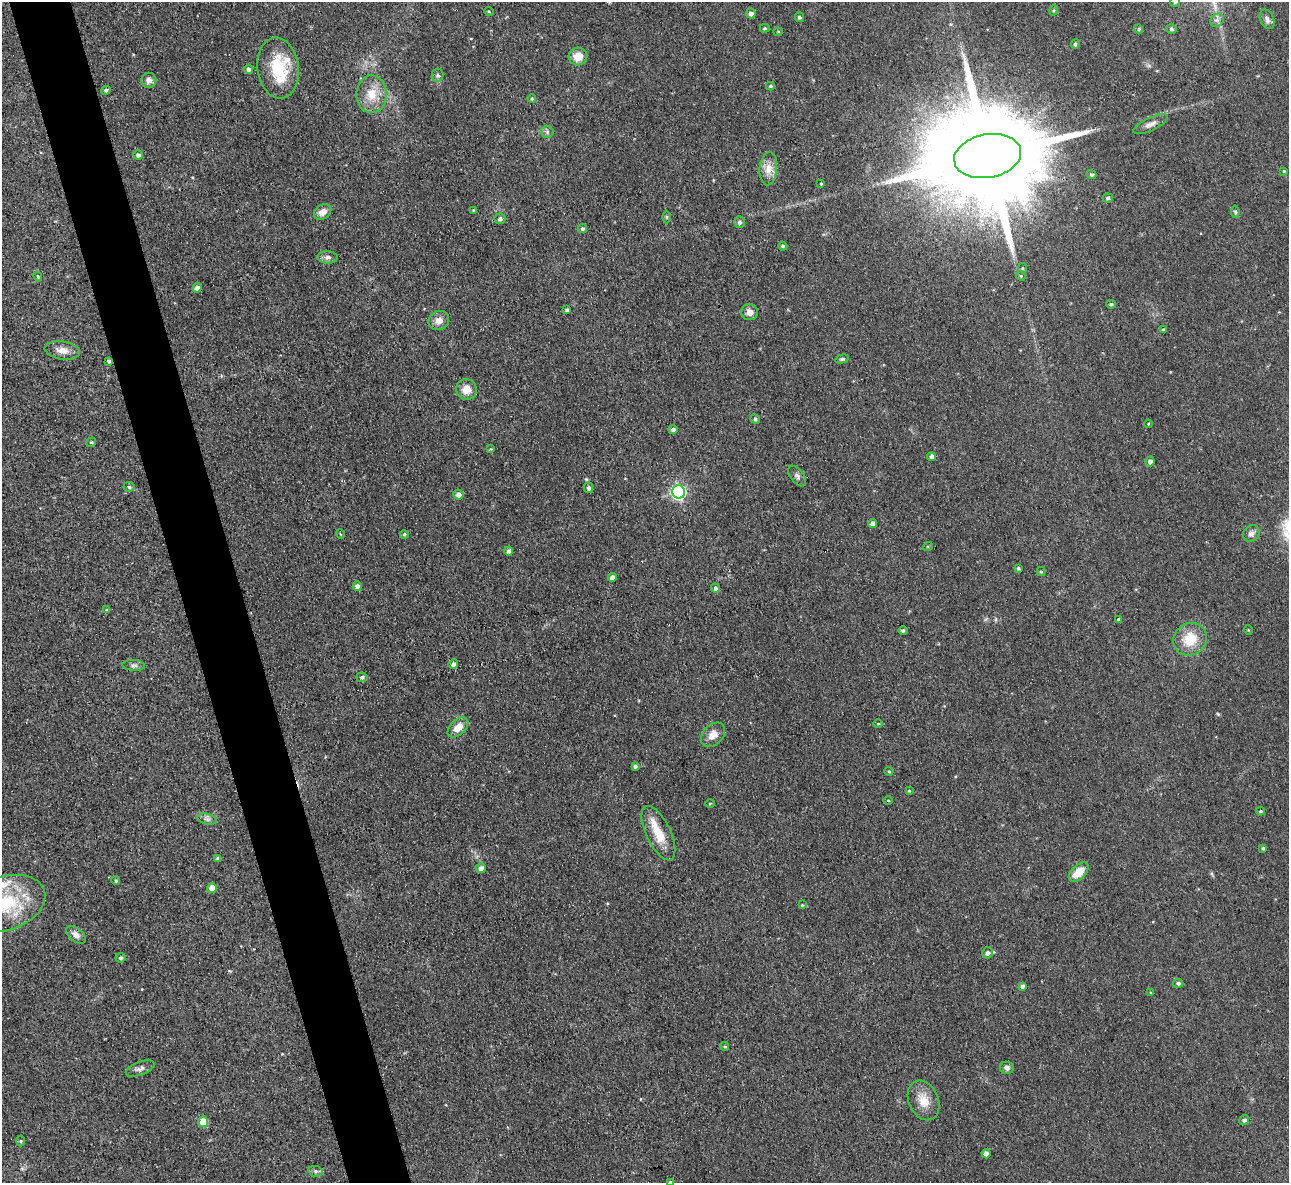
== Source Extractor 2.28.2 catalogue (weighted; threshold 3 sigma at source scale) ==
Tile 11 of 4 x 4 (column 3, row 3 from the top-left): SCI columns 2574-3860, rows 1322-2502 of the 5146 x 5127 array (HDU 1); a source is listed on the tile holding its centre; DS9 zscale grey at full resolution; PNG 1291 x 1185 px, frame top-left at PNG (2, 2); each listed source drawn as its Kron ellipse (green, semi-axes under 4 px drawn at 4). Shown black and unused: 5% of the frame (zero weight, under 3 of 4 exposures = <1% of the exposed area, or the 3 px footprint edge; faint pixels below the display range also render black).
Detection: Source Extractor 2.28.2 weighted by HDU 2 'WHT'; one run over the whole footprint, this tile lists its part. Background 0.0491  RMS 0.0074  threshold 0.0332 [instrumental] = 3 sigma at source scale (4.5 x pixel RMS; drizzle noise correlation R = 1.50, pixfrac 1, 0.05/0.05 arcsec/px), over >= 5 px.
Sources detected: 122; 1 inside a brighter object's white glare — neither listed nor drawn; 3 inside a brighter listed object's ellipse — not listed separately; the other 118 listed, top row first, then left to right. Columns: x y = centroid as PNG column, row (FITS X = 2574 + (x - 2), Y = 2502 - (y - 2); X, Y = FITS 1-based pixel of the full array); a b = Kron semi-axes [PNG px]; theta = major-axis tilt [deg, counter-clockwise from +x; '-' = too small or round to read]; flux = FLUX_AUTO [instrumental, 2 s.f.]
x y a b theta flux
1175 2 5 5 - 1.1
1054 10 5 3 - 0.92
489 12 5 3 - 0.64
751 13 5 4 - 3.1
799 17 5 4 - 1.7
1267 19 10 6 -65 2.9
1217 20 7 6 - 2.2
765 28 4 3 - 0.89
1139 29 5 4 - 1.2
1171 29 5 4 - 1.6
778 32 4 4 - 0.85
1075 44 5 4 - 1.7
578 56 9 9 - 9.3
278 68 31 20 -82 31
249 69 4 4 - 2.6
438 75 6 6 - 2.1
149 80 8 7 - 3.4
770 86 4 3 - 1.2
106 90 5 3 - 1.7
372 94 19 15 -90 15
532 98 4 3 - 1.2
1151 124 18 6 25 4.4
547 132 6 6 - 1.7
138 155 4 4 - 2.6
988 156 34 21 10 30000
768 169 17 8 85 7.7
1284 171 3 3 - 0.83
1092 175 5 4 - 1.7
821 184 3 3 - 0.69
1108 198 5 4 - 1.6
473 210 3 3 - 0.63
323 212 9 7 36 5.4
1235 212 6 4 -82 1.2
666 217 6 4 -89 0.9
500 219 5 5 - 2.1
739 222 6 5 - 1.8
582 229 5 4 - 1.4
783 246 5 4 - 1
328 257 10 6 -3 2.8
1023 268 5 4 - 0.93
1021 276 5 4 - 0.82
38 277 5 4 - 1.2
197 288 4 4 - 3.4
1111 304 5 4 - 1.4
567 310 4 3 - 1.7
750 312 8 8 - 4.7
439 321 10 9 - 5.7
1163 330 4 4 - 1.3
62 350 18 9 -9 7.1
842 359 7 4 14 1.2
109 361 4 3 - 2.1
466 389 10 10 - 8.7
755 419 5 4 - 1.6
1148 424 4 3 - 0.67
673 430 4 4 - 2.6
91 442 5 4 - 1.1
491 449 4 4 - 0.84
931 457 4 4 - 2.9
1150 461 5 4 - 3.5
797 476 12 6 -52 2.5
129 487 5 5 - 1.5
589 488 5 4 - 2.4
678 492 6 6 - 160
458 495 5 5 - 3.7
873 523 4 4 - 3.8
1251 533 9 7 44 3.5
340 534 5 3 - 0.55
404 534 4 4 - 1.3
928 546 5 3 - 0.68
508 551 4 4 - 2.4
1018 568 4 3 - 1.3
1041 572 4 4 - 1
612 577 4 4 - 3.6
357 586 5 4 - 2.8
716 588 4 4 - 2.4
107 610 4 4 - 1.5
1119 619 4 3 - 1.7
1248 630 5 3 - 0.58
903 631 4 4 - 1.7
1190 639 17 15 38 19
453 664 5 4 - 3.3
134 665 11 5 -4 2.4
362 677 5 4 - 1.7
878 724 5 3 - 0.63
458 727 12 7 43 9.1
713 735 14 10 46 7.2
635 766 4 4 - 1.8
889 771 4 4 - 0.9
909 791 4 3 - 0.71
888 800 5 3 - 0.66
710 803 4 3 - 0.66
1260 811 4 3 - 1
207 819 9 5 -14 2.3
658 833 29 12 -65 18
1263 848 4 3 - 1.3
218 858 4 3 - 1.9
481 868 5 5 - 3.4
1079 872 12 7 43 13
116 881 4 3 - 1.3
212 888 5 5 - 9.6
6 903 40 27 19 49
802 905 4 4 - 0.73
76 935 11 6 -39 4
987 953 5 5 - 2.4
120 958 5 4 - 1.9
1178 983 5 4 - 1.9
1022 986 4 4 - 2.4
1151 993 4 3 - 0.87
725 1046 4 4 - 0.96
140 1068 15 6 21 3.1
1007 1068 7 6 - 2.7
924 1100 21 14 -66 12
1244 1120 5 5 - 1.9
203 1122 5 5 - 16
21 1141 5 3 - 0.79
986 1154 5 4 - 3.5
315 1171 7 5 -11 1.8
670 1182 4 4 - 1.3
Overlapping masked pixels (flux is a lower limit): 2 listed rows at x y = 988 156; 109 361
Isophote crosses this tile's border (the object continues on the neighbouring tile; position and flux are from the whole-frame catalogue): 3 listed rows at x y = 1175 2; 6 903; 670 1182